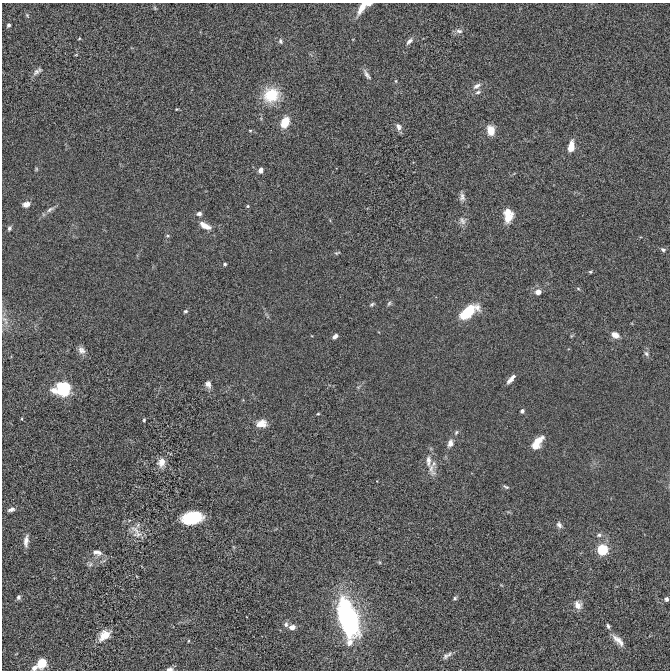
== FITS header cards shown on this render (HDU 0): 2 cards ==
NAXIS1  =                  668 / Axis length
NAXIS2  =                  668 / Axis length

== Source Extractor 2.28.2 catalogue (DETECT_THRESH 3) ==
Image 668 x 668 px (HDU 0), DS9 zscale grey, 1 PNG px = 1 image px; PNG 672 x 672 px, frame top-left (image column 1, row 668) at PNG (2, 3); no overlay
Background 2.21e-05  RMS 0.0039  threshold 0.0116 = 3 sigma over >= 5 px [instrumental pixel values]
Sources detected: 89; all 89 listed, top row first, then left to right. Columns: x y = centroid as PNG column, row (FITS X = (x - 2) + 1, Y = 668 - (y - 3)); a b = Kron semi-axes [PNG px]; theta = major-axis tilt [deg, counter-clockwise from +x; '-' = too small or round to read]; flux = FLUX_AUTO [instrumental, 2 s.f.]
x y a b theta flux
363 7 20 8 44 3.3
155 8 6 4 -71 0.33
27 15 6 4 -46 0.34
8 25 4 3 - 0.57
459 31 10 6 -2 0.94
79 39 5 3 - 0.21
280 41 7 6 - 0.61
409 41 11 6 44 1
76 55 5 3 - 0.2
37 71 14 6 38 1
367 75 16 5 -57 1.1
396 81 5 3 - 0.27
477 86 12 7 31 1.2
478 92 9 5 12 0.67
271 95 15 14 - 9.9
176 109 4 3 - 0.23
285 122 9 6 66 5.7
398 127 10 7 -66 1.2
250 130 5 3 - 0.29
490 130 10 8 -80 3.4
571 147 9 5 81 4.6
36 169 6 4 -89 0.29
260 170 6 5 - 1.1
462 197 12 7 -85 1.1
26 204 7 5 19 1.7
248 206 4 4 - 0.29
50 209 11 6 33 0.98
507 212 8 6 12 2.3
199 214 6 5 - 0.77
508 218 11 7 50 3.7
462 221 12 8 -60 1.3
205 226 15 6 -28 2.7
9 228 6 4 62 0.54
168 236 6 4 -18 0.31
663 250 7 5 -18 0.65
337 253 7 4 21 0.39
225 264 4 4 - 0.41
590 272 5 4 - 0.3
578 289 6 4 -3 0.3
538 292 8 7 - 1.6
389 303 7 5 62 0.49
372 304 7 4 30 0.42
185 311 5 4 - 0.46
468 312 16 8 36 13
4 319 11 5 -36 0.87
615 335 9 6 -29 1.9
335 336 7 4 38 1
571 336 6 4 71 0.29
81 350 10 8 -51 1.3
646 353 8 6 -58 0.69
513 376 5 4 - 0.44
510 380 10 6 50 1.2
208 384 10 7 -68 1.1
63 388 10 10 - 19
54 390 8 6 -22 1.9
522 411 4 4 - 0.67
318 414 4 3 - 0.24
144 420 4 3 - 0.32
261 423 13 9 12 2.6
456 432 7 4 62 0.46
537 442 17 8 52 4.2
450 443 10 7 75 1.4
428 461 27 9 -73 3
161 463 14 10 87 2.2
506 487 8 4 -23 0.47
11 509 9 5 15 0.96
192 518 18 10 11 14
559 525 9 6 -57 0.87
136 532 24 11 -53 3.1
599 535 7 5 16 0.62
26 541 15 5 84 1.6
602 550 5 5 - 30
97 552 11 7 -12 1.6
90 564 7 6 - 0.69
18 597 6 5 - 0.59
455 598 6 4 60 0.45
666 599 4 4 - 0.78
578 605 11 9 -62 1.9
348 619 26 11 -75 86
286 624 7 6 - 0.78
608 626 6 4 -62 0.53
292 627 6 5 - 1.7
104 635 13 9 40 3.9
618 640 19 7 -45 2.3
188 641 4 3 - 0.22
447 655 14 6 33 0.95
42 663 8 7 - 6.4
34 668 6 5 - 1.1
170 669 8 5 5 0.79
At the frame edge (FLAGS 8, measured only in part): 2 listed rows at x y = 363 7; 170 669